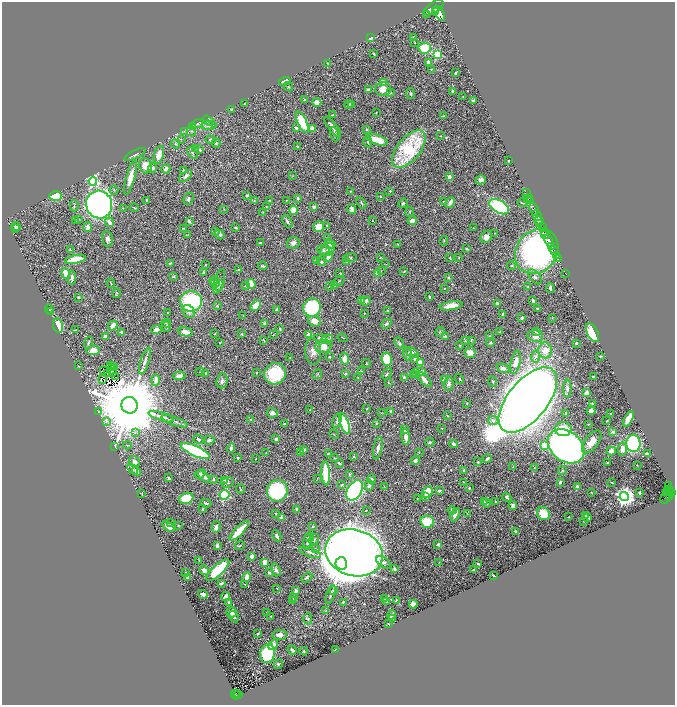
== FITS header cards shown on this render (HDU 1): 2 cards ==
NAXIS1  =                 1346
NAXIS2  =                 1405

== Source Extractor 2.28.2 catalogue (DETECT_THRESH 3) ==
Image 1346 x 1405 px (HDU 1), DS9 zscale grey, zoomed out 1/2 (1 PNG px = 2 x 2 image px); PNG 677 x 707 px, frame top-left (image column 2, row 1405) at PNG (2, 2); each listed source drawn as its Kron ellipse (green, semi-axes under 4 px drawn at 4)
Background 0.817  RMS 0.019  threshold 0.0572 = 3 sigma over >= 5 px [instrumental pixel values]
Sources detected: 563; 26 cannot appear on this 1/2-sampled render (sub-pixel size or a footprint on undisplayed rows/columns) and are neither listed nor drawn; of the other 537, the 500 brightest by FLUX_AUTO listed and drawn (37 fainter detections omitted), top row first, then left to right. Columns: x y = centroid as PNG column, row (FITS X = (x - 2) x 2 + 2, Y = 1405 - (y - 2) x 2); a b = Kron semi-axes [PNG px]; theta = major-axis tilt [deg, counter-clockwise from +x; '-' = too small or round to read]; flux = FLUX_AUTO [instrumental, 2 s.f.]
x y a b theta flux
434 7 11 5 35 5900
435 11 2 2 - 750
439 13 8 4 -57 4800
426 14 2 2 - 6.8
371 38 2 2 - 8.7
413 38 4 2 - 6
415 43 2 2 - 3.2
425 48 6 5 - 150
374 54 3 2 - 5
437 54 4 3 - 270
428 62 3 3 - 14
327 63 2 2 - 1.9
431 69 2 2 - 3.5
456 73 3 2 - 5.1
285 81 6 4 18 23
384 82 3 3 - 23
288 87 5 3 - 3.3
383 89 8 7 - 45
369 90 3 3 - 18
453 91 3 2 - 7.6
391 92 3 3 - 2.6
410 94 5 3 - 5.1
463 96 2 2 - 1.6
304 100 3 2 - 5.5
473 101 4 2 - 8.9
317 102 4 4 - 24
244 104 3 2 - 2.9
349 104 5 3 - 4.6
352 105 4 2 - 2.1
231 109 3 3 - 2.5
376 113 2 2 - 2.7
332 115 3 2 - 2.8
443 116 3 1 - 2.1
208 120 6 3 -34 5.5
302 122 11 4 -65 150
197 124 6 4 19 7
209 125 7 4 -1 12
192 126 3 2 - 1.6
207 126 6 3 2 8.5
333 127 12 2 -52 24
296 128 2 2 - 18
312 128 3 3 - 27
366 130 3 3 - 3
184 131 4 2 - 2.1
192 132 5 4 - 7.5
335 134 7 3 -75 7
440 136 2 2 - 1.5
181 139 3 2 - 2.2
210 140 5 4 - 6
377 140 11 5 -19 63
368 142 5 3 - 4.5
216 143 4 4 - 5.3
175 144 5 4 - 6
298 147 2 2 - 4
196 148 3 3 - 3.5
409 149 22 11 50 320
200 150 3 2 - 7.9
192 153 6 3 -51 6.8
135 154 11 3 27 11
159 155 9 5 77 39
508 161 2 2 - 2.5
145 166 8 6 -70 47
152 168 5 4 - 7.2
166 169 5 4 - 17
184 170 4 2 - 4.5
186 176 8 4 40 16
292 176 3 2 - 1.5
449 177 3 3 - 17
130 178 17 4 75 44
481 180 5 4 - 16
93 181 4 4 - 550
114 190 5 3 - 4
350 191 2 2 - 2.5
390 191 3 2 - 3.4
527 193 2 1 - 28
247 195 3 2 - 5.2
56 196 6 5 - 200
380 197 2 2 - 2.5
298 198 4 3 - 5.5
530 198 2 1 - 17
188 199 6 5 - 9.2
527 199 2 1 - 60
146 200 2 2 - 6
254 200 4 3 - 3.5
270 200 3 3 - 3.1
286 200 3 2 - 2.1
444 201 2 2 - 3.5
530 201 2 1 - 28
361 203 6 3 -60 6.4
403 203 5 3 - 5.1
450 203 6 3 62 12
522 203 5 2 - 3.1
99 205 14 13 - 2100
74 206 6 2 90 3.5
266 206 2 2 - 1.5
314 207 3 3 - 9.4
499 207 11 6 -30 520
123 208 3 2 - 2
135 208 4 2 - 2.9
224 209 4 2 - 1.6
352 209 5 3 - 16
534 209 6 2 -67 1900
294 210 4 4 - 46
263 212 3 3 - 2.6
410 212 5 3 - 3.2
537 215 6 2 -60 1300
78 219 4 2 - 2.4
372 220 2 2 - 1.6
75 221 3 2 - 2
189 221 4 2 - 8
287 221 7 3 -61 7.3
412 221 5 3 - 33
539 221 5 2 - 480
109 222 5 3 - 26
540 224 3 2 - 380
327 225 3 3 - 3.2
16 226 5 3 - 9.6
88 227 5 4 - 19
318 227 5 5 - 44
543 227 3 2 - 630
15 228 3 2 - 3.4
183 228 2 2 - 3.1
236 228 4 2 - 3.9
473 228 2 1 - 1.4
545 231 3 2 - 410
216 232 3 2 - 2.1
495 233 2 1 - 2.1
188 235 4 3 - 2.9
220 235 5 4 - 8.4
546 235 4 3 - 1100
486 237 7 5 50 25
327 238 3 2 - 1.9
107 239 8 5 -79 17
444 241 5 3 - 3.8
549 241 6 3 -68 2700
260 243 3 2 - 7.3
293 243 6 5 - 16
330 244 5 3 - 21
398 244 3 2 - 1.6
552 246 3 2 - 730
467 249 3 2 - 4
70 250 3 2 - 3
323 250 7 4 -22 9.2
328 250 8 5 35 13
554 250 5 2 - 1100
537 251 24 20 51 1900
557 255 3 1 - 200
328 257 5 4 - 22
350 258 7 4 8 6.1
380 258 3 2 - 1.7
450 258 2 1 - 2.4
459 258 3 3 - 2.6
75 259 10 3 12 99
558 259 3 2 - 210
316 261 2 2 - 2.8
321 262 5 4 - 5.5
347 262 3 3 - 14
170 263 3 2 - 3.4
205 264 3 2 - 1.4
386 264 3 2 - 1.5
263 266 4 2 - 4.9
511 266 4 3 - 3
239 269 3 2 - 3.1
381 271 2 1 - 1.4
404 271 4 2 - 3.9
66 273 6 3 -69 56
203 273 3 2 - 8
340 273 2 2 - 2.2
377 273 3 3 - 25
566 273 2 1 - 25
173 276 3 3 - 5.2
449 277 3 3 - 5.4
535 277 8 5 -50 14
72 278 7 3 83 13
214 281 5 3 - 7
339 281 6 3 32 4.6
219 282 13 5 73 20
111 283 5 2 - 2.9
215 283 5 4 - 7
251 284 5 3 - 81
245 285 3 3 - 2.9
219 286 5 3 - 5
329 286 3 2 - 2.2
335 286 3 3 - 2
528 287 3 2 - 4.9
444 288 2 2 - 3
550 288 5 2 - 11
116 293 5 3 - 3.7
78 297 3 2 - 2.8
429 297 2 2 - 4.5
361 300 4 3 - 4.6
191 301 11 10 - 420
366 301 5 4 - 9.1
533 301 3 2 - 8.3
497 304 4 3 - 10
217 306 3 2 - 4
255 306 6 4 54 47
451 306 11 4 10 60
312 308 9 8 - 370
537 308 2 2 - 2.2
49 309 4 2 - 1.6
276 310 3 2 - 7.3
188 311 7 5 -51 16
388 311 3 2 - 1.7
50 312 3 2 - 2.9
168 313 3 3 - 2.7
364 313 2 2 - 1.5
243 315 3 2 - 1.8
503 315 3 2 - 13
522 317 2 2 - 11
552 318 3 2 - 1.6
314 321 6 5 - 35
166 323 4 2 - 2.7
264 323 4 3 - 5.5
386 324 5 3 - 9.7
58 326 7 4 -74 140
113 326 5 3 - 41
166 327 5 4 - 7.1
156 329 6 4 13 20
280 329 2 2 - 4
75 330 3 2 - 2.1
537 331 3 3 - 19
121 332 4 3 - 6
185 332 7 4 -12 29
440 332 5 3 - 3
500 332 3 3 - 4
592 333 10 5 -64 130
215 334 2 2 - 1.7
242 334 3 3 - 3.1
309 334 3 3 - 18
273 335 3 2 - 1.6
445 336 4 3 - 4.5
489 336 3 3 - 2.9
535 336 8 6 -8 24
105 337 4 3 - 13
320 338 6 4 -8 14
342 338 5 1 - 1.5
327 339 6 4 24 7.6
264 340 4 2 - 2.8
471 340 4 3 - 3.3
465 341 3 3 - 3.7
88 342 6 3 71 6.8
220 343 3 2 - 1.7
399 343 6 3 -54 6.8
490 343 4 4 - 6.1
576 343 2 2 - 4.8
460 345 3 3 - 2.4
323 346 8 6 16 51
93 350 7 4 6 50
545 350 8 7 - 46
313 352 13 8 -84 25
412 352 7 4 -33 11
470 353 5 5 - 26
407 354 6 4 -88 9
535 356 6 4 80 9.5
600 356 3 2 - 2.6
290 357 3 2 - 1.7
329 357 2 2 - 3.4
345 359 6 4 -77 43
386 359 6 5 - 99
414 359 4 3 - 8.2
145 361 14 4 71 17
420 362 3 3 - 50
515 362 12 5 77 33
366 363 4 2 - 2.3
79 366 3 3 - 2.3
110 366 2 1 - 1.6
112 366 2 1 - 1.8
114 368 2 1 - 1.6
503 368 7 4 -17 12
104 370 2 1 - 1.6
361 371 3 3 - 3
113 372 2 1 - 1.7
200 372 4 2 - 2.3
421 372 3 2 - 21
108 373 2 1 - 1.8
257 373 2 2 - 2.2
416 373 4 3 - 3.7
206 374 4 2 - 8.3
275 374 11 10 - 190
317 374 5 2 - 2.7
345 374 3 3 - 4.6
387 374 6 3 55 4.4
414 375 3 2 - 2
179 376 6 4 2 20
115 377 2 1 - 2.1
358 377 4 2 - 2.2
404 377 4 3 - 12
594 377 4 2 - 6.1
103 379 2 1 - 2
424 379 9 4 -49 21
459 379 5 3 - 3.8
156 380 5 3 - 24
444 380 3 3 - 8.3
222 381 7 5 84 13
493 381 5 3 - 4.1
388 382 2 2 - 3.6
449 384 7 5 87 9.6
567 389 9 4 90 9.4
586 393 3 3 - 20
528 400 39 19 50 8000
467 403 3 2 - 2
592 404 3 2 - 2.3
129 405 8 8 - 71000
367 409 2 2 - 1.8
310 410 2 2 - 1.9
99 411 4 3 - 3.2
591 411 4 3 - 31
391 412 3 2 - 13
272 413 5 4 - 13
381 413 3 2 - 1.7
565 414 3 3 - 2
611 414 2 2 - 2.7
447 416 2 2 - 2.8
161 417 13 3 -18 23
251 419 4 3 - 4
628 419 8 3 64 69
493 420 5 4 - 9.6
174 421 14 3 -19 13
337 421 7 4 74 11
607 421 2 1 - 2.2
106 422 4 3 - 5.4
376 423 4 3 - 3.2
284 424 2 2 - 12
345 424 11 4 -70 250
588 424 3 2 - 1.8
442 428 3 2 - 1.7
563 429 8 7 - 76
404 430 4 3 - 10
135 432 4 2 - 3.6
613 432 4 3 - 8.8
334 434 5 3 - 3.3
406 437 7 3 -85 29
198 439 5 3 - 4.9
276 439 3 3 - 6.8
209 440 5 3 - 6.4
430 442 4 4 - 5.5
592 442 13 6 53 49
633 443 9 7 -82 370
454 444 4 3 - 14
127 445 4 2 - 3.1
544 445 3 3 - 160
115 446 3 3 - 2.8
566 446 20 15 -39 2500
231 448 4 3 - 12
378 448 11 4 78 15
623 449 6 4 82 28
304 450 3 3 - 6.8
195 451 16 5 -24 520
611 451 5 4 - 22
301 452 3 3 - 7.8
266 453 4 2 - 1.6
419 453 3 3 - 2.6
328 454 3 3 - 3.7
648 454 4 2 - 22
354 456 3 2 - 3.6
238 458 2 2 - 4.2
256 458 2 1 - 1.5
335 458 4 3 - 3.9
487 459 5 3 - 9.9
415 460 4 4 - 7.8
134 462 6 5 - 14
478 462 3 2 - 4.6
608 462 2 2 - 3.6
339 463 3 2 - 7
637 465 2 1 - 2
513 467 3 3 - 2.5
535 467 3 2 - 2
132 469 6 3 -50 6.2
464 470 3 3 - 10
562 470 5 4 - 5.5
137 471 5 3 - 28
326 473 12 4 -86 190
349 474 4 3 - 3.5
199 475 5 3 - 17
204 476 8 3 -49 23
169 478 3 2 - 6.7
318 478 4 2 - 2.3
214 479 3 2 - 8
372 479 4 3 - 4.8
225 480 3 3 - 4.7
227 482 6 5 - 9.8
464 482 3 2 - 2.3
560 482 3 2 - 8.1
612 483 3 2 - 3.7
342 485 4 3 - 4.6
369 486 5 4 - 6.1
384 486 3 2 - 1.7
668 486 4 2 - 230
577 487 4 3 - 14
469 488 2 2 - 7.3
240 489 5 2 - 2.6
669 489 3 2 - 220
355 490 11 7 60 990
277 491 11 10 - 420
439 491 3 3 - 8.6
427 492 6 5 - 63
640 492 3 2 - 4.9
667 492 2 1 - 94
142 493 2 2 - 1.7
591 493 3 2 - 1.9
671 493 4 2 - 620
225 495 5 4 - 320
669 495 2 2 - 410
425 497 4 3 - 6.2
507 497 5 3 - 8.7
624 497 4 4 - 2400
666 497 7 5 58 400
186 498 7 5 24 92
417 499 2 2 - 1.6
484 501 3 3 - 3.8
496 502 4 2 - 2.3
206 503 6 3 -10 7.2
486 503 4 3 - 6.2
513 506 4 3 - 15
203 509 3 2 - 3.3
297 509 2 2 - 8.2
366 510 2 1 - 2.1
452 510 4 3 - 9.7
467 513 3 2 - 2.1
543 513 7 6 - 84
276 514 3 2 - 3.1
455 515 7 3 68 20
586 516 4 2 - 11
569 517 2 1 - 1.8
588 517 3 2 - 11
281 518 3 3 - 7.4
583 521 2 2 - 2.1
170 522 2 2 - 1.7
427 522 7 6 - 100
168 526 7 3 -38 30
178 526 2 2 - 2
313 526 3 2 - 4.9
216 527 6 4 83 12
239 531 13 3 46 130
515 531 2 2 - 3.5
277 536 6 3 -61 10
309 537 5 3 - 7.7
314 539 6 4 51 8
308 541 8 4 83 13
438 544 2 2 - 7.2
240 545 5 3 - 3.4
217 546 4 3 - 15
315 549 3 3 - 3.7
310 552 11 3 -21 11
354 553 29 23 -18 4700
252 556 3 3 - 15
199 561 4 2 - 3.8
265 562 4 3 - 40
384 562 8 4 -34 14
439 562 2 2 - 1.7
341 563 6 6 - 28000
478 564 3 2 - 4.8
395 569 4 3 - 6
473 569 3 2 - 3.4
204 570 5 4 - 25
218 570 15 5 44 240
276 570 6 3 -73 11
185 572 3 2 - 2.5
269 573 2 2 - 25
493 576 4 2 - 4.5
247 577 5 3 - 20
307 577 6 4 35 7
187 578 3 3 - 11
221 583 4 3 - 7.7
244 584 2 2 - 2.5
277 588 2 1 - 1.5
333 590 3 2 - 2.1
296 591 4 3 - 9.2
203 594 5 3 - 13
331 595 9 2 71 6.8
225 596 4 3 - 15
293 598 2 2 - 2.9
385 599 4 2 - 2.2
293 600 2 2 - 12
396 600 4 2 - 2.8
386 601 4 2 - 4.1
229 602 3 2 - 12
343 602 2 2 - 3.4
413 604 4 3 - 23
326 610 3 2 - 2.3
232 612 5 5 - 23
267 612 2 2 - 2
392 615 4 2 - 12
271 616 2 2 - 1.9
234 617 6 3 -59 11
308 619 6 4 -90 5.9
393 619 3 2 - 5
388 624 3 1 - 2.1
258 634 3 2 - 4.8
280 635 7 5 3 18
273 645 6 4 56 19
336 649 3 2 - 1.5
292 650 5 2 - 7.8
304 651 4 3 - 3.7
268 654 9 7 75 300
278 664 5 3 - 3.6
236 693 2 1 - 17
238 694 2 1 - 16
235 695 5 2 - 130
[37 fainter detections neither listed nor drawn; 26 sub-pixel or undisplayed-footprint detections neither listed nor drawn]